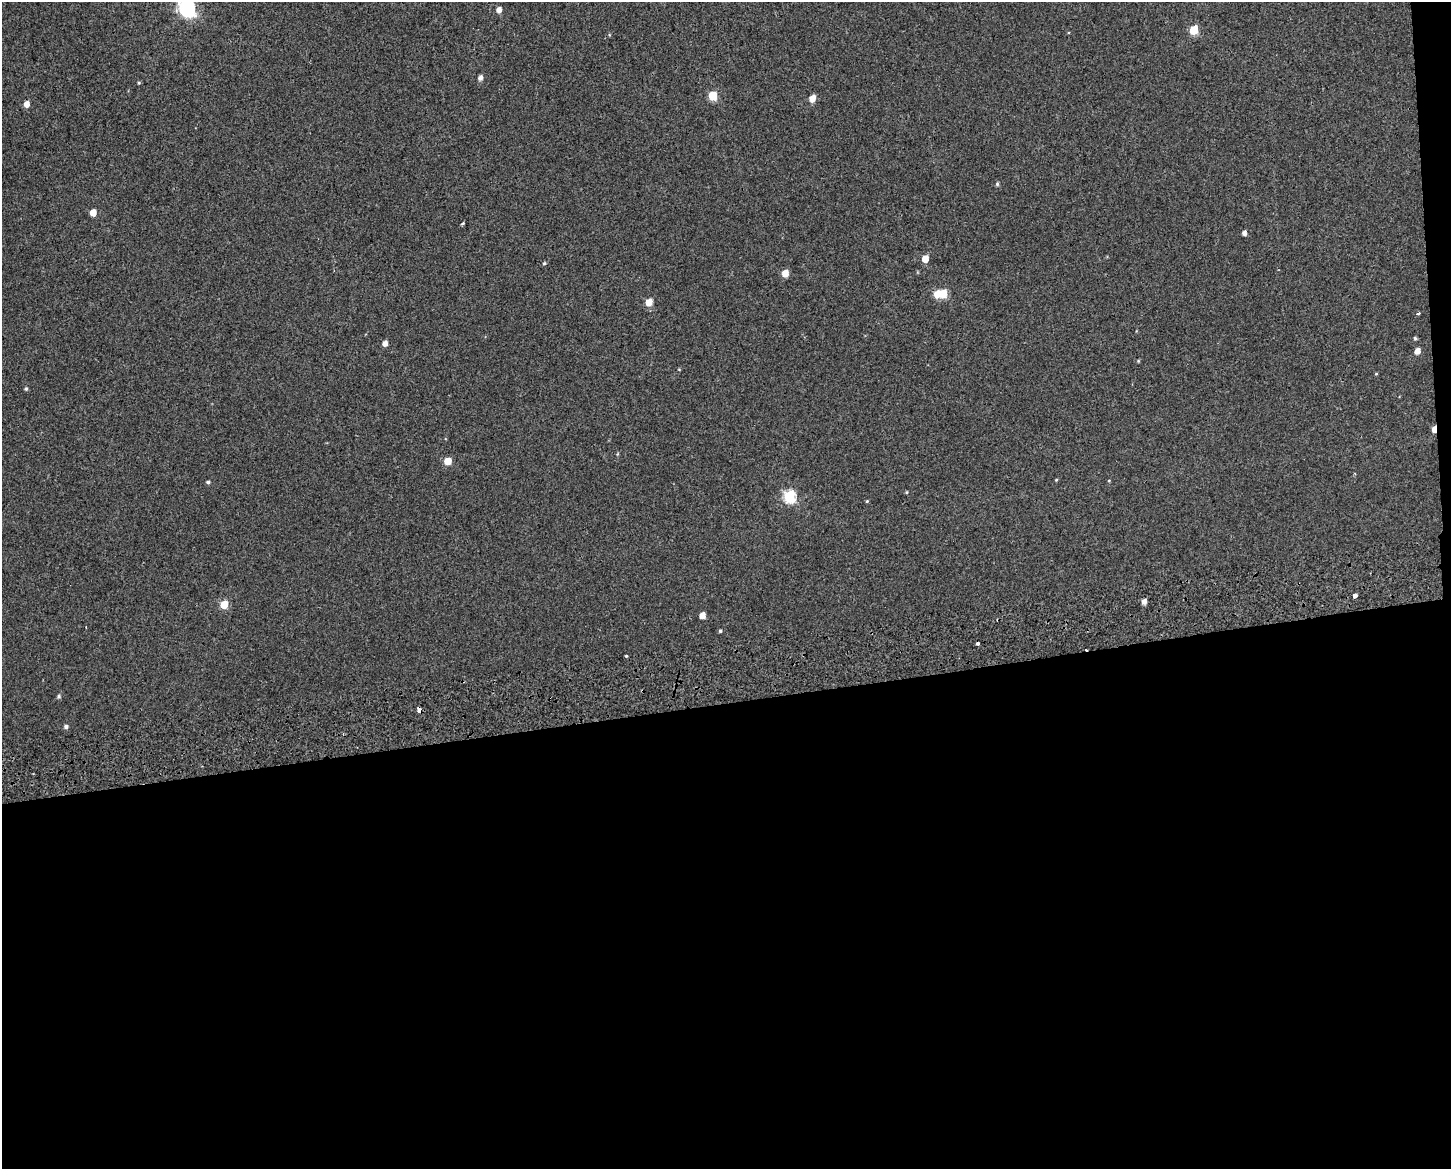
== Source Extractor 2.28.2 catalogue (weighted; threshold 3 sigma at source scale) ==
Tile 12 of 3 x 4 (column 3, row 4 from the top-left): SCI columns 2924-4372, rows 61-1227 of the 4454 x 4791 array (HDU 1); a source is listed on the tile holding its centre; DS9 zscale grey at full resolution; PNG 1453 x 1171 px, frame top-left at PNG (2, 2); no overlay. Shown black and unused: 41% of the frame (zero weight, under 2 of 3 exposures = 4% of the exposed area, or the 3 px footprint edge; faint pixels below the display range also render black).
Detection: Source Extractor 2.28.2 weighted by HDU 2 'WHT'; one run over the whole footprint, this tile lists its part. Background 0.00247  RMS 0.0062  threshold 0.0277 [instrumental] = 3 sigma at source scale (4.5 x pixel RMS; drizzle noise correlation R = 1.50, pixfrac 1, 0.0396/0.0396 arcsec/px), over >= 5 px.
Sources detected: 46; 1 inside a brighter object's white glare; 4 cosmic-ray / hot-pixel residue — not listed; the other 41 listed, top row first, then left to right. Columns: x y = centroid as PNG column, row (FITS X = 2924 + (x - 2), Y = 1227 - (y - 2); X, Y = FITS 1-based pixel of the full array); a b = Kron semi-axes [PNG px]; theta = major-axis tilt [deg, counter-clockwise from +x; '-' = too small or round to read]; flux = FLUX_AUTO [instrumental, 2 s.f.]
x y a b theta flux
187 8 7 7 - 180
499 10 5 5 - 3.3
1194 30 6 5 - 23
480 78 6 5 - 2.4
139 83 5 3 - 0.58
713 96 6 5 - 20
812 98 6 5 - 6.5
27 104 5 5 - 4.9
997 184 5 4 - 0.89
93 213 5 5 - 7.1
463 223 4 3 - 0.83
1244 233 5 4 - 2.1
925 259 5 5 - 8.1
544 263 5 4 - 0.74
785 273 5 5 - 8.5
943 294 6 5 - 16
649 302 5 5 - 9.3
1418 313 4 3 - 1.1
1415 338 5 4 - 0.86
385 343 5 4 - 3.6
1417 351 5 5 - 4.2
1138 361 5 4 - 0.58
1376 374 5 3 - 0.42
26 389 4 4 - 0.76
1434 429 5 4 - 4.8
448 461 5 5 - 12
1056 480 4 4 - 0.52
1109 481 4 3 - 0.46
208 482 5 3 - 1
906 492 4 3 - 0.56
789 496 6 6 - 64
867 501 4 4 - 0.59
1355 595 4 4 - 7.6
1144 601 5 5 - 3
224 604 5 5 - 16
702 615 5 5 - 5.9
720 631 4 3 - 0.81
626 656 3 2 - 0.87
59 696 5 5 - 1.1
419 710 5 3 - 6.9
66 727 5 5 - 1.5
Overlapping masked pixels (flux is a lower limit): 2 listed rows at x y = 1434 429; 419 710
Isophote crosses this tile's border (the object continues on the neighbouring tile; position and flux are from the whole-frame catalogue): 1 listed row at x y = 187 8